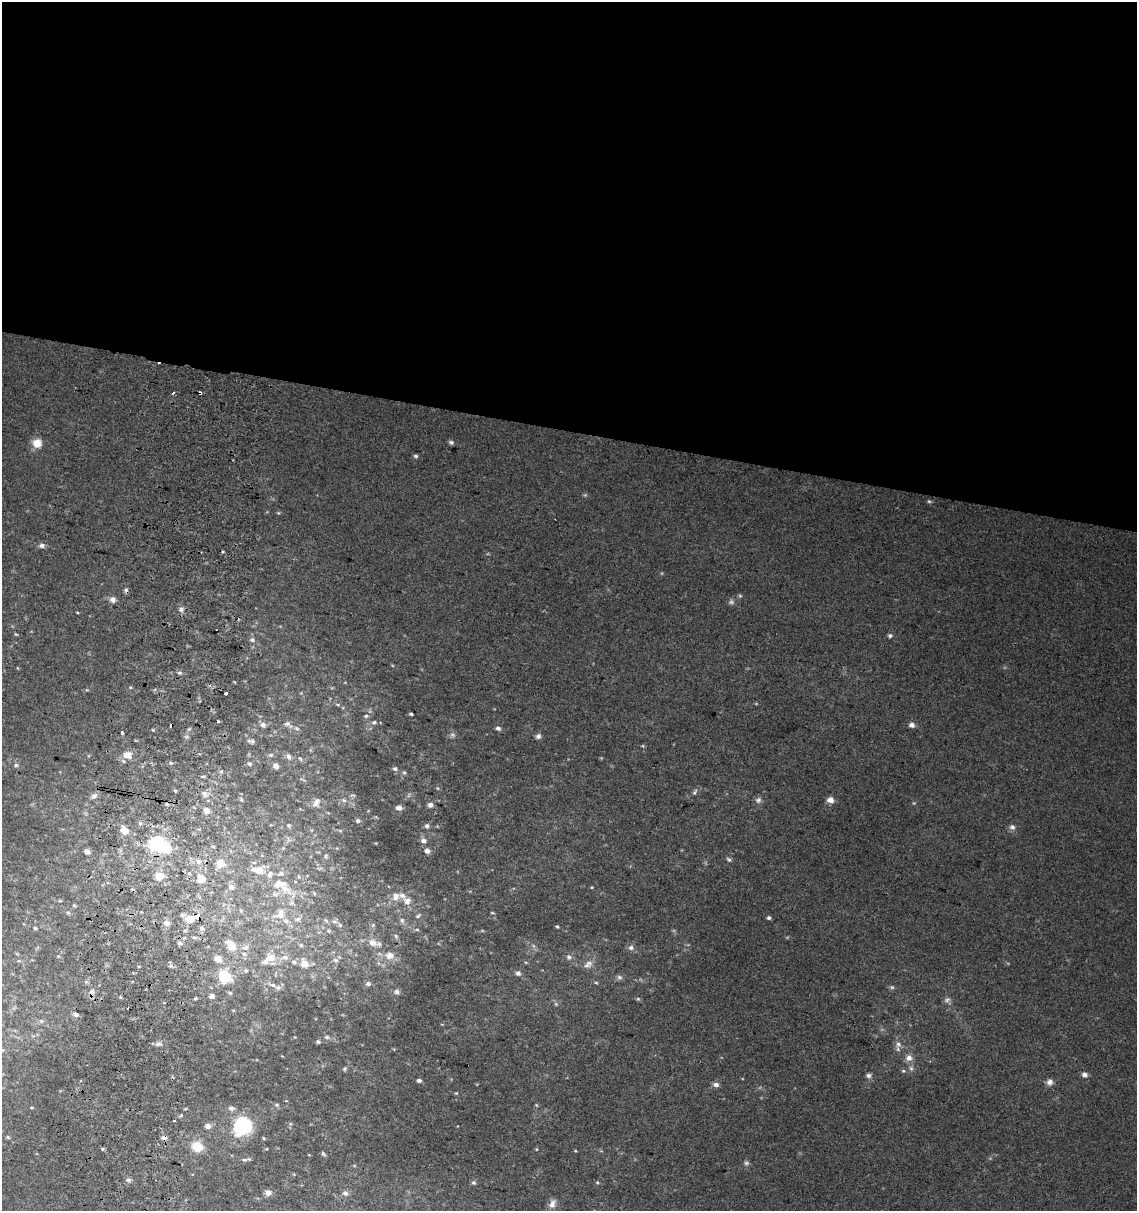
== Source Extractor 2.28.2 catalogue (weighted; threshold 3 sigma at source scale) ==
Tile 3 of 4 x 4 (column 3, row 1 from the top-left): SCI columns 2599-3733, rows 3633-4841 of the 5136 x 4857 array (HDU 1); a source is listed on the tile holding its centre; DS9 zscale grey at full resolution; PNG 1139 x 1213 px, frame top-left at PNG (2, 2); no overlay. Shown black and unused: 36% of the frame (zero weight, under 2 of 3 exposures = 2% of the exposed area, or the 3 px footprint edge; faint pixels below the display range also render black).
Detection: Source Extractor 2.28.2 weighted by HDU 2 'WHT'; one run over the whole footprint, this tile lists its part. Background 0.0665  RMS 0.01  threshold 0.0464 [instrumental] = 3 sigma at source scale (4.5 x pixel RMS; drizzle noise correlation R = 1.50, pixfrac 1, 0.0396/0.0396 arcsec/px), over >= 5 px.
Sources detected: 206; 4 too faint to see at this stretch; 10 cosmic-ray / hot-pixel residue — not listed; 12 inside a brighter listed object's ellipse — not listed separately; the other 180 listed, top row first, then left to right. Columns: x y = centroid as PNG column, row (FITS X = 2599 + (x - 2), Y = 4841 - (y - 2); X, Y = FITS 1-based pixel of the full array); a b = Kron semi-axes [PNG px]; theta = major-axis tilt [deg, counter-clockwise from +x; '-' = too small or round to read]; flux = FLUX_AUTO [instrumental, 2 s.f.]
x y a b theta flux
200 393 4 3 - 9.4
451 442 6 5 - 2.4
37 443 11 10 - 13
416 456 6 5 - 2.1
929 501 5 4 - 1.5
278 513 5 4 - 1.3
41 545 7 5 -7 4.5
113 599 8 7 - 5.1
731 602 9 7 16 3.1
181 609 8 7 - 3.8
77 612 4 3 - 0.8
16 634 5 4 - 1.1
890 636 6 6 - 2.4
252 640 8 7 - 3.3
18 668 4 3 - 0.76
179 673 7 5 -1 2.2
87 690 5 3 - 1
226 693 4 3 - 6.4
338 704 7 4 -9 1.7
411 714 4 3 - 1.8
366 716 7 5 2 2
218 721 3 3 - 3.9
374 722 7 6 - 2.6
287 724 12 7 -1 4.6
263 725 6 6 - 5
912 725 7 6 - 4.2
297 728 7 5 -22 2.9
498 728 5 4 - 3.9
189 729 7 4 44 1.7
153 730 4 3 - 1
122 732 3 3 - 2.5
538 736 7 6 - 3.4
252 741 7 6 - 2.2
128 755 8 7 - 13
271 755 7 5 -13 2.2
289 756 11 6 -68 4.1
300 758 8 5 -61 2.2
171 763 5 4 - 1.3
250 764 7 6 - 2.4
16 765 5 5 - 1.8
276 766 8 6 -35 4.7
395 769 6 5 - 2.7
221 771 6 4 1 1.7
404 773 6 5 - 1.7
203 776 5 3 - 1.6
302 779 11 3 -23 1.4
175 790 4 4 - 1.4
695 792 10 6 60 2.9
205 793 8 7 - 4.7
352 795 8 5 -6 2.2
409 795 8 4 54 2.1
94 796 10 7 42 4.1
241 799 6 5 - 1.6
344 800 7 5 -42 2.6
758 800 8 8 - 3.7
830 800 6 5 - 9.4
316 802 13 9 63 6.5
430 805 7 6 - 4.3
399 808 6 5 - 7
206 810 8 7 - 6.4
376 817 6 4 -33 1.2
358 820 7 6 - 2.7
140 823 6 4 -1 1.9
271 825 5 3 - 0.93
289 825 6 5 - 1.9
427 826 7 6 - 3.3
1012 827 8 7 - 3.9
124 830 10 8 -42 11
340 830 6 4 -2 1.4
424 840 7 6 - 5.4
158 844 21 12 -27 86
283 848 5 5 - 1.2
87 851 6 6 - 4.7
427 851 6 5 - 5.7
326 856 7 3 -83 1.6
729 860 7 5 -39 2.2
198 862 7 7 - 4.6
220 863 10 9 - 12
259 870 15 9 -7 16
189 873 5 5 - 1.9
281 873 8 7 - 3.5
159 876 10 9 - 12
201 879 7 7 - 16
231 887 8 7 - 5.1
592 887 4 3 - 0.84
285 888 16 12 -49 15
396 896 11 9 65 8.1
407 901 11 9 15 6.8
292 903 7 5 70 2.7
74 905 5 4 - 1
241 911 5 5 - 1.4
68 913 6 4 -40 1.5
492 913 6 3 -8 1.1
280 914 16 11 57 12
198 915 6 5 - 8
418 916 8 4 35 1.9
769 918 5 4 - 2.2
189 919 8 7 - 13
298 919 8 6 16 3.3
402 920 8 6 -74 2.6
334 921 8 5 -6 2.9
166 923 9 7 -12 4.6
373 925 5 4 - 1.4
557 926 4 3 - 1.5
35 928 4 4 - 1.4
201 928 7 5 -2 2.6
417 929 6 4 -1 1.3
329 931 6 5 - 1.8
396 936 6 5 - 1.6
180 943 6 6 - 2.5
372 943 12 9 -15 8.8
301 945 6 6 - 2.1
232 946 10 8 -63 13
245 947 11 7 23 4.8
631 948 8 7 - 4
58 956 4 4 - 1.2
390 956 12 10 0 9.5
285 957 11 8 4 6.9
569 957 8 7 - 3.2
271 958 11 10 - 13
218 959 10 8 -23 6.4
335 960 8 7 - 3.8
294 962 8 7 - 4.2
304 963 11 8 -54 13
589 963 11 7 -23 5.2
170 966 6 3 18 1.6
246 970 6 4 -68 1.5
518 973 5 5 - 4
224 977 11 9 -51 36
619 977 8 6 -16 2.8
596 983 5 3 - 1.1
368 984 6 5 - 3.8
273 985 15 6 -19 6.1
892 987 6 5 - 1.9
396 992 8 7 - 3.3
230 993 6 4 -16 1.5
212 996 4 4 - 6.7
638 999 5 5 - 1.4
947 1000 9 7 27 3.6
556 1004 6 4 -48 1.5
233 1010 5 3 - 0.91
76 1014 6 5 - 3.7
41 1021 6 5 - 2
327 1037 6 5 - 1.9
318 1042 5 4 - 1.8
158 1044 10 5 10 3.7
898 1044 9 8 - 5.6
909 1058 8 8 - 7.4
911 1068 6 6 - 2.8
345 1069 6 5 - 1.6
903 1071 6 5 - 1.8
868 1075 7 6 - 3
1084 1075 7 6 - 3.8
419 1080 5 4 - 2.9
1049 1082 8 8 - 5.1
716 1085 6 5 - 5.3
456 1093 4 4 - 1
277 1105 6 5 - 1.9
536 1105 5 5 - 1.2
32 1107 5 3 - 1
231 1108 9 7 -6 3.4
174 1121 3 3 - 3.4
208 1126 7 6 - 6.1
243 1126 11 10 - 130
8 1137 5 4 - 1.4
164 1138 7 6 - 4.3
264 1138 4 4 - 1.2
197 1146 11 10 - 23
103 1149 5 4 - 1.4
536 1149 4 4 - 0.98
575 1151 4 3 - 1
323 1154 7 4 -52 1.7
244 1160 10 4 5 2.4
746 1163 7 5 -1 2.4
128 1180 7 6 - 2.7
473 1182 6 6 - 2.2
597 1182 5 5 - 1.4
268 1192 8 7 - 5.9
345 1193 9 7 -22 4.1
552 1204 12 7 67 6.9
Overlapping masked pixels (flux is a lower limit): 4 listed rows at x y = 200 393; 198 915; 166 923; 164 1138